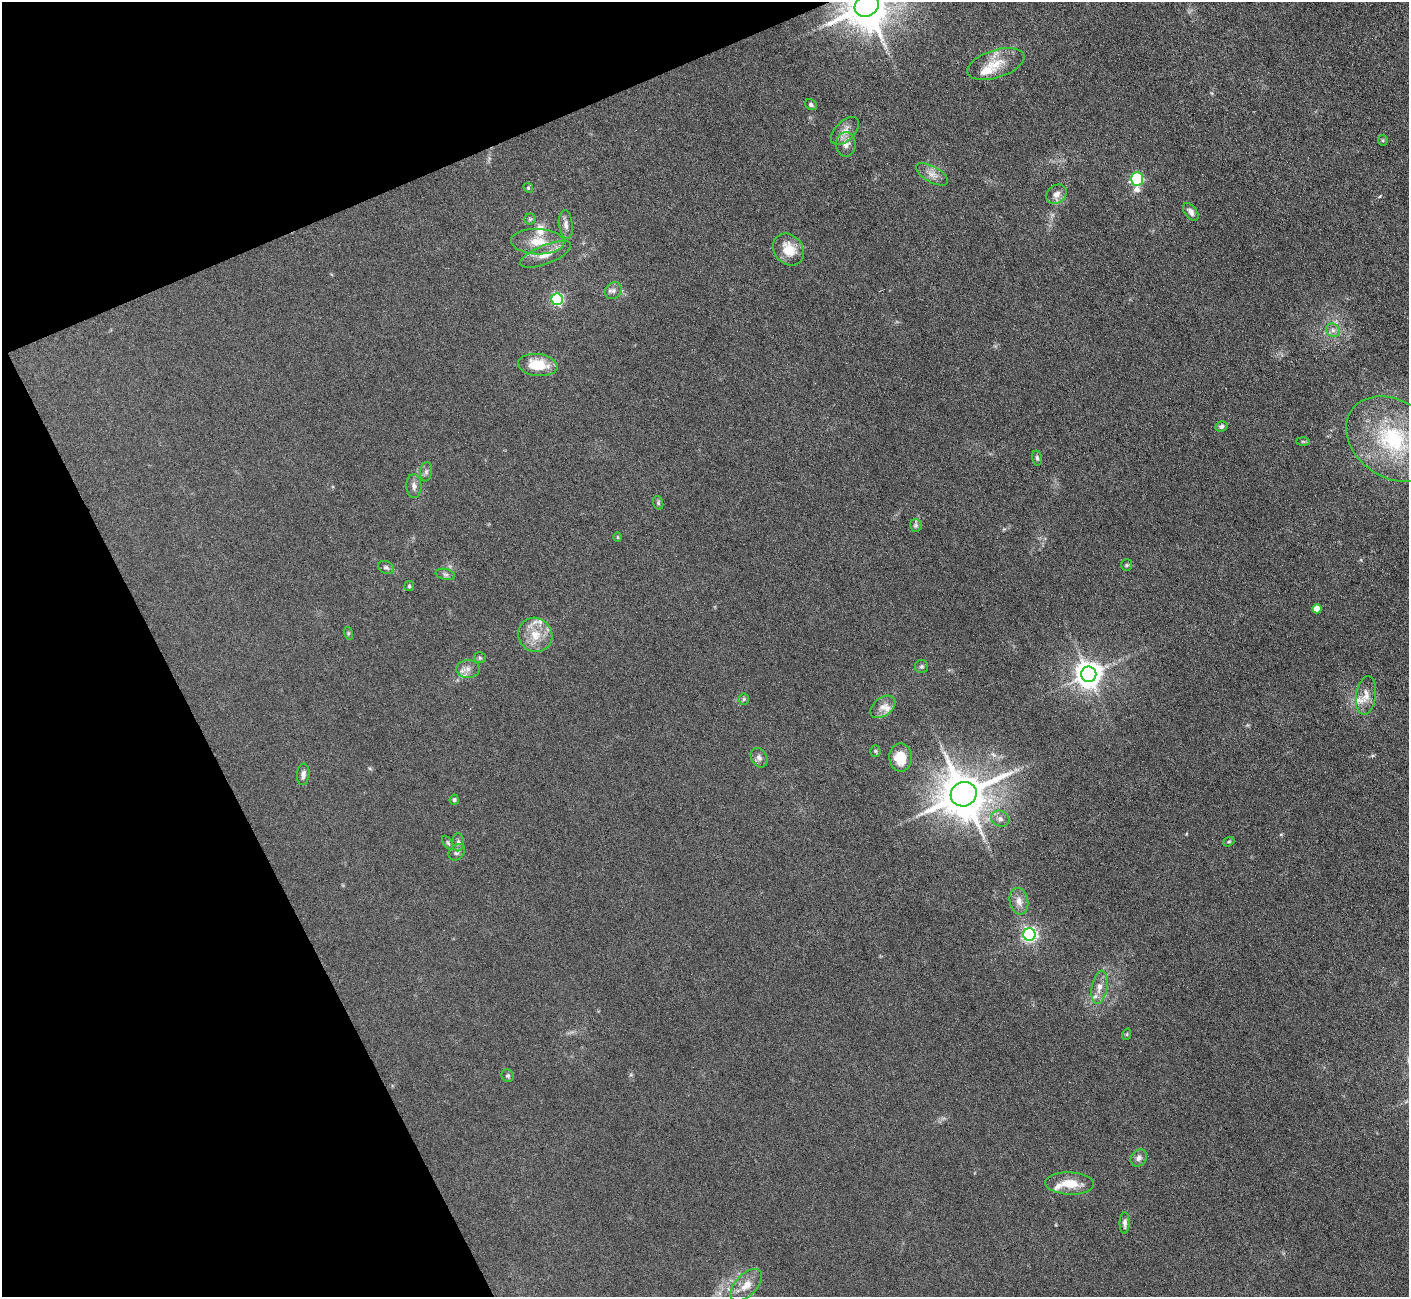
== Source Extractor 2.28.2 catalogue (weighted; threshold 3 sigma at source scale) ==
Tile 5 of 4 x 4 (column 1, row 2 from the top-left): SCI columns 1-1407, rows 2874-4168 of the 5627 x 5613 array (HDU 1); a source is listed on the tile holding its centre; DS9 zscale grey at full resolution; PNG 1411 x 1299 px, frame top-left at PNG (2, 2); each listed source drawn as its Kron ellipse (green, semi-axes under 4 px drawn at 4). Shown black and unused: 21% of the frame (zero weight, under 3 of 6 exposures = <1% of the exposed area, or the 3 px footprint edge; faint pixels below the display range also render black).
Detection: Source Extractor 2.28.2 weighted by HDU 2 'WHT'; one run over the whole footprint, this tile lists its part. Background 0.109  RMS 0.0089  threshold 0.0365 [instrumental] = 3 sigma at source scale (4.09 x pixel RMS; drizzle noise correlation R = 1.36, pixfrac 0.8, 0.05/0.05 arcsec/px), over >= 5 px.
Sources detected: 70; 7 inside a brighter listed object's ellipse — not listed separately; the other 63 listed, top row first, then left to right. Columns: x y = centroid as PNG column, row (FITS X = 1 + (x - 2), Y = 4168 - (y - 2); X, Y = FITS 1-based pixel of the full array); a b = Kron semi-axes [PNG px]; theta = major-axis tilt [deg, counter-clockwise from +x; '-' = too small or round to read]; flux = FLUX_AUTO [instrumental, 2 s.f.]
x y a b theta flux
867 6 12 10 26 3300
996 64 29 14 18 17
811 105 6 5 - 1.9
845 131 17 9 45 7.1
1383 140 5 5 - 1
846 144 12 10 -89 6
932 174 18 7 -29 6.3
1137 179 7 6 - 84
528 188 5 4 - 1
1056 194 11 9 39 5.4
1191 212 10 6 -54 3.9
530 219 5 5 - 1.4
566 225 14 6 -83 4.4
538 242 26 13 -2 17
788 250 17 14 -52 17
546 254 27 9 22 11
613 291 9 7 44 3.5
557 299 6 5 - 120
1333 330 7 6 - 2.9
538 365 20 11 -7 25
1221 426 6 5 - 2.1
1393 439 50 38 -34 94
1303 441 6 4 -2 1.1
1037 458 7 4 -76 1.7
426 472 9 6 81 2.3
414 486 12 7 -88 4.2
658 503 7 5 -71 1.4
916 525 6 6 - 1.9
618 537 5 3 - 0.77
1127 565 6 5 - 1.3
386 567 8 6 -26 2.1
445 574 10 5 -13 2.2
409 586 5 5 - 1.2
1317 609 4 4 - 9.4
348 633 6 4 -72 1.1
535 635 17 16 - 16
480 658 6 5 - 1.5
922 666 6 6 - 1.7
468 669 12 9 0 5
1089 674 8 7 - 930
1366 696 19 10 82 9.2
744 699 6 5 - 1.3
883 707 14 9 37 6.4
875 751 5 5 - 1.2
901 757 14 11 -89 19
759 758 10 8 -62 3.5
303 774 11 6 85 3.7
964 794 13 12 - 3800
454 800 5 4 - 1.8
1000 819 9 7 -27 3.9
458 842 9 6 89 2.4
1229 842 6 4 19 1.2
448 843 8 4 -54 1.3
457 852 9 7 45 2.9
1019 901 13 9 -79 6.3
1029 934 6 6 - 210
1099 987 17 7 80 7.7
1127 1034 6 3 72 0.87
508 1076 6 6 - 1.6
1139 1158 9 7 50 3.7
1070 1183 24 11 -2 16
1125 1223 10 5 89 3.4
746 1285 20 11 46 11
Overlapping masked pixels (flux is a lower limit): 1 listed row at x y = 867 6
Isophote crosses this tile's border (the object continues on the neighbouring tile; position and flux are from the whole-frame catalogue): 3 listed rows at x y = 867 6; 1393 439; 746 1285